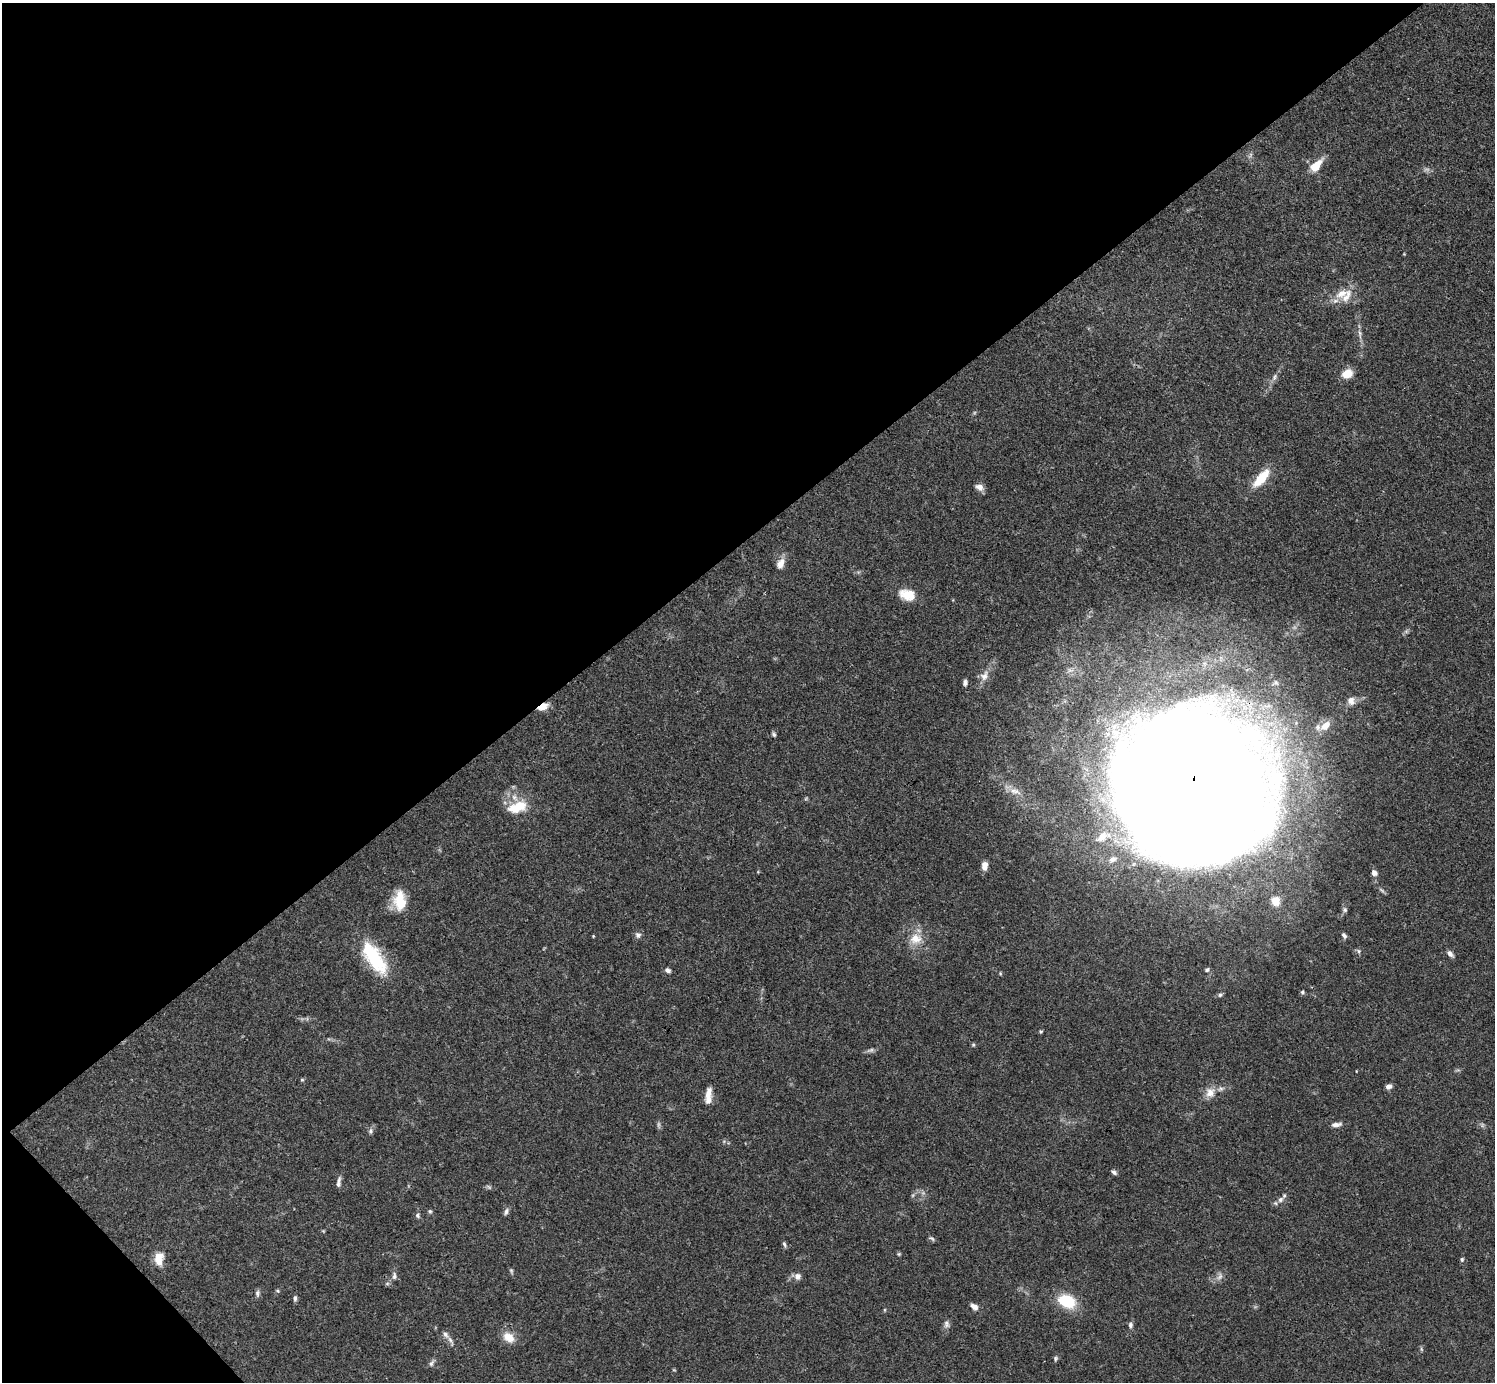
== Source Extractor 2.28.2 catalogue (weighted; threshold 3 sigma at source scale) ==
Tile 5 of 4 x 4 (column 1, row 2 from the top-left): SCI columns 2-1494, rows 2914-4293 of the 5972 x 5970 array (HDU 1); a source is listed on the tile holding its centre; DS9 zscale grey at full resolution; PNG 1497 x 1384 px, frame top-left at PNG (2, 3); no overlay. Shown black and unused: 41% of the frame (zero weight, under 3 of 4 exposures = <1% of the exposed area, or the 3 px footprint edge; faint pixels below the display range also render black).
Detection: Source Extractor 2.28.2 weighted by HDU 2 'WHT'; one run over the whole footprint, this tile lists its part. Background 0.0571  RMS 0.0031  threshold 0.0141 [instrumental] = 3 sigma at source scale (4.5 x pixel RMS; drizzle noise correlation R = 1.50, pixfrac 1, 0.05/0.05 arcsec/px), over >= 5 px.
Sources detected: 77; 4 too faint to see at this stretch — not listed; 2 inside a brighter listed object's ellipse — not listed separately; the other 71 listed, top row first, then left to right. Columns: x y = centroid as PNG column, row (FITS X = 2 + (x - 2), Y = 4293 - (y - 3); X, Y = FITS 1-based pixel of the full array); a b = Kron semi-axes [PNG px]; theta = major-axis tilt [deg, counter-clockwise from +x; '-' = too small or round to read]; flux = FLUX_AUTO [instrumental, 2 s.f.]
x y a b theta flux
1316 165 16 8 46 5.2
1341 294 19 12 29 4.6
1360 333 13 4 -80 1.1
1347 374 11 9 26 4.5
1274 377 10 5 65 1
1261 478 21 9 49 8.7
979 487 11 7 -23 1.7
781 564 13 8 66 2.6
907 595 19 12 -15 5.5
984 676 14 10 70 2.6
965 683 8 5 84 0.83
1351 701 10 8 -87 1.6
543 707 13 7 25 2.9
1325 726 13 8 47 3
774 734 6 4 -57 0.57
1193 783 88 83 -31 3100
1015 791 18 8 -19 2.9
517 807 27 14 20 7.9
1103 837 25 14 25 8.4
1113 859 13 8 31 2.2
985 866 10 6 89 2
1374 873 8 7 - 1.1
400 901 23 14 -86 8.2
1275 901 8 8 - 4.8
1345 910 7 6 - 0.73
638 935 8 8 - 1
1344 935 8 5 -58 0.76
593 936 4 3 - 0.25
916 939 18 15 8 5.1
1450 954 8 5 -48 1.3
374 958 42 17 -56 19
668 970 7 5 -30 0.95
1207 970 6 5 - 0.51
1000 973 5 4 - 0.34
1302 992 5 5 - 0.51
1220 995 6 5 - 0.55
1041 1032 5 4 - 0.39
973 1045 5 5 - 0.4
302 1080 6 4 -1 0.35
1388 1086 7 5 11 1.2
1210 1092 14 12 75 3.4
708 1094 18 8 76 3
1336 1125 13 5 8 1.4
371 1131 7 5 83 0.75
1114 1172 7 4 -37 0.77
339 1182 14 5 81 1.1
489 1187 9 3 -33 0.48
1280 1199 10 7 46 1.4
430 1211 6 4 -21 0.49
506 1211 10 5 73 0.91
418 1215 7 6 - 0.7
931 1238 9 4 -27 0.59
784 1244 8 4 -74 0.6
899 1254 5 4 - 0.36
159 1259 16 10 83 4.2
1462 1259 5 5 - 0.5
511 1271 7 4 -70 0.48
394 1276 10 6 85 1
798 1276 9 8 - 1.5
1220 1276 11 7 57 1.4
277 1290 5 3 - 0.35
257 1293 9 6 83 0.85
295 1298 8 5 90 0.7
1067 1301 18 12 -22 13
974 1307 9 6 -35 1.8
946 1324 10 7 -86 1.2
1130 1325 8 6 -81 0.85
445 1335 10 6 -51 1.3
509 1337 13 10 -33 4.3
1056 1359 8 4 81 0.58
431 1363 11 5 60 0.87
Overlapping masked pixels (flux is a lower limit): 2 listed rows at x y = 543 707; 1193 783